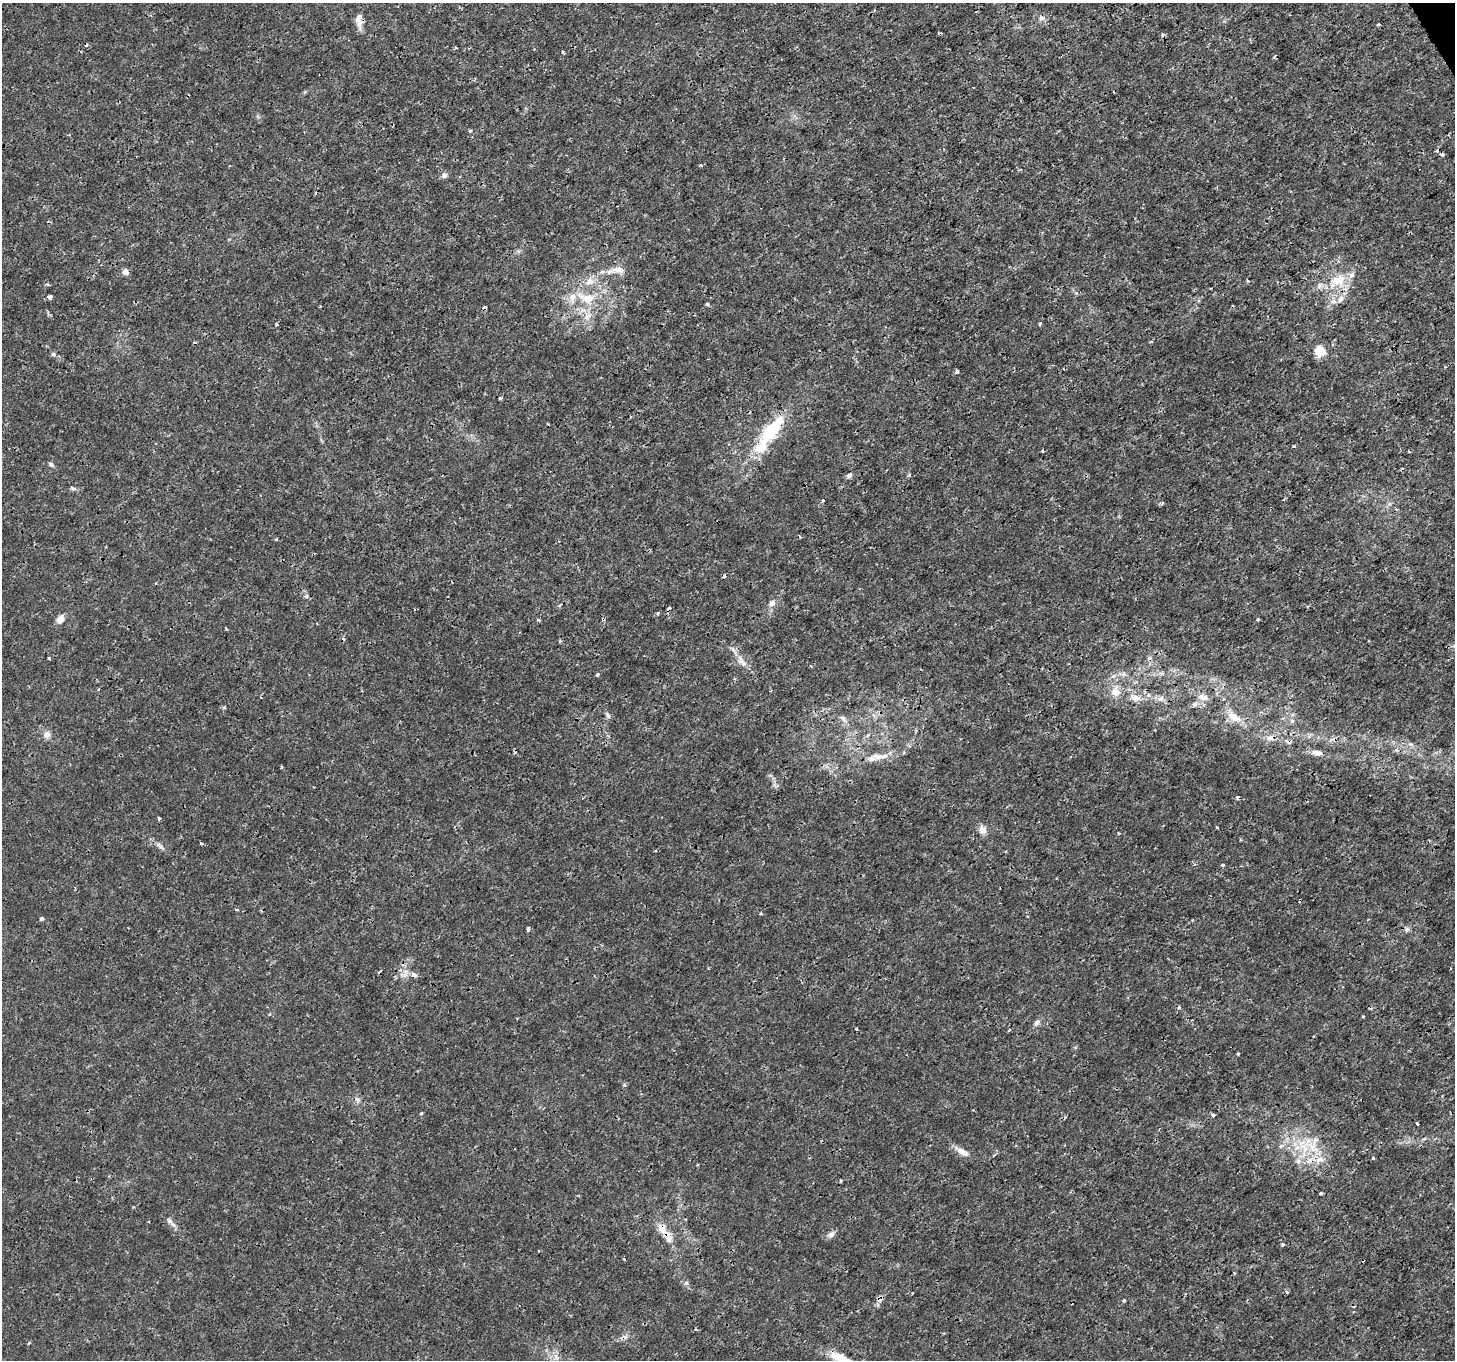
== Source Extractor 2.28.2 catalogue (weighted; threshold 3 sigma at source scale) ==
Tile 10 of 4 x 4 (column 2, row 3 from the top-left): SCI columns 1456-2908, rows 1527-2884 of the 5814 x 5707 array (HDU 1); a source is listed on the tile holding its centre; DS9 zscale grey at full resolution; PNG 1457 x 1362 px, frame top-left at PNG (2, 3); no overlay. Shown black and unused: <1% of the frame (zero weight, under 3 of 4 exposures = <1% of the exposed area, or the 3 px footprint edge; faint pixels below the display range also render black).
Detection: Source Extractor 2.28.2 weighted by HDU 2 'WHT'; one run over the whole footprint, this tile lists its part. Background 0.00183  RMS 7.9e-04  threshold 0.00357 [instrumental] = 3 sigma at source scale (4.5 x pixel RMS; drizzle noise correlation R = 1.50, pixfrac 1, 0.0396/0.0396 arcsec/px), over >= 5 px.
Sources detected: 123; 17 cosmic-ray / hot-pixel residue — not listed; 8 inside a brighter listed object's ellipse — not listed separately; the other 98 listed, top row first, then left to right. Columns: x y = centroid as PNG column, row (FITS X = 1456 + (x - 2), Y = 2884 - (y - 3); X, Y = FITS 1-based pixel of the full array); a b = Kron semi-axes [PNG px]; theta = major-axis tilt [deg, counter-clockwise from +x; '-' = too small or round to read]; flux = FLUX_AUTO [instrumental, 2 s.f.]
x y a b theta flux
358 18 17 9 83 0.67
1041 18 8 6 14 0.26
1378 25 5 3 - 0.084
455 48 3 3 - 0.21
563 52 4 3 - 0.091
470 131 4 4 - 0.098
1437 151 4 4 - 0.11
1443 155 5 4 - 0.11
701 165 3 3 - 0.11
444 175 7 6 - 0.27
618 270 18 10 -2 0.81
125 272 7 6 - 0.41
1338 280 22 13 18 1.9
589 281 12 9 42 0.61
1247 281 4 3 - 0.12
50 297 4 4 - 0.42
586 298 32 13 -19 2.3
1341 299 11 7 58 0.43
707 304 5 4 - 0.12
587 316 12 6 37 0.42
276 324 5 3 - 0.077
1040 324 4 3 - 0.1
1320 351 6 6 - 2.8
53 354 6 5 - 0.15
957 372 4 3 - 0.32
500 398 3 3 - 0.14
773 429 41 14 49 4.5
1043 450 3 3 - 0.16
51 464 8 5 -45 0.15
849 475 8 6 30 0.22
73 488 8 4 -27 0.15
1396 509 4 3 - 0.096
276 539 4 3 - 0.092
306 596 6 5 - 0.15
772 603 10 8 50 0.38
658 613 4 3 - 0.13
60 619 10 7 58 0.57
603 619 4 4 - 0.14
1258 619 3 3 - 0.13
538 620 5 4 - 0.096
226 629 4 3 - 0.08
49 658 3 3 - 0.11
742 662 19 8 -53 0.73
1123 674 7 4 18 0.19
597 675 4 3 - 0.14
734 679 4 3 - 0.099
1116 692 13 10 -11 0.82
1149 695 6 4 -90 0.15
1203 697 15 9 -11 0.6
1135 698 15 9 -17 0.74
1161 699 9 8 - 0.37
1194 704 7 6 - 0.23
608 715 8 5 -61 0.21
1234 717 22 11 -31 1.2
843 719 12 5 -45 0.3
1292 721 6 4 -1 0.15
47 735 9 8 - 0.43
1270 738 13 7 12 0.51
1317 753 15 7 -4 0.48
878 757 14 8 -8 0.53
281 767 4 3 - 0.079
159 818 4 3 - 0.12
1217 827 3 2 - 0.11
982 830 9 8 - 0.56
1119 833 5 3 - 0.1
160 846 14 4 -38 0.32
1222 865 3 3 - 0.15
237 910 5 3 - 0.076
761 913 4 3 - 0.11
42 919 5 4 - 0.13
528 928 5 4 - 0.13
1407 930 8 7 - 0.22
414 975 8 7 - 0.31
1036 1023 9 6 58 0.27
1009 1030 4 2 - 0.087
1238 1053 3 3 - 0.1
624 1085 5 5 - 0.14
358 1100 7 4 -71 0.18
421 1113 5 3 - 0.073
1213 1115 5 4 - 0.14
1417 1124 4 3 - 0.17
1313 1147 25 14 -49 2.2
1297 1148 11 7 37 0.7
963 1152 16 8 -27 0.65
994 1155 4 3 - 0.086
1373 1158 4 4 - 0.095
1298 1161 7 7 - 0.27
697 1165 4 2 - 0.075
841 1181 4 2 - 0.079
1321 1193 4 3 - 0.15
173 1225 9 6 -53 0.3
661 1228 16 9 -57 0.93
831 1235 8 6 22 0.36
1283 1245 4 3 - 0.24
1287 1292 5 3 - 0.083
1124 1301 3 3 - 0.13
696 1329 5 3 - 0.083
842 1359 22 9 -26 2.2
Overlapping masked pixels (flux is a lower limit): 6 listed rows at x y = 358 18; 773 429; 603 619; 1270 738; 414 975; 661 1228
Isophote crosses this tile's border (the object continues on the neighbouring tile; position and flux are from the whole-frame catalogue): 1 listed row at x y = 842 1359
Unlisted compact peaks at least as high as the median listed source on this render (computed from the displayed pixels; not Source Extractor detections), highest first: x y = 909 475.